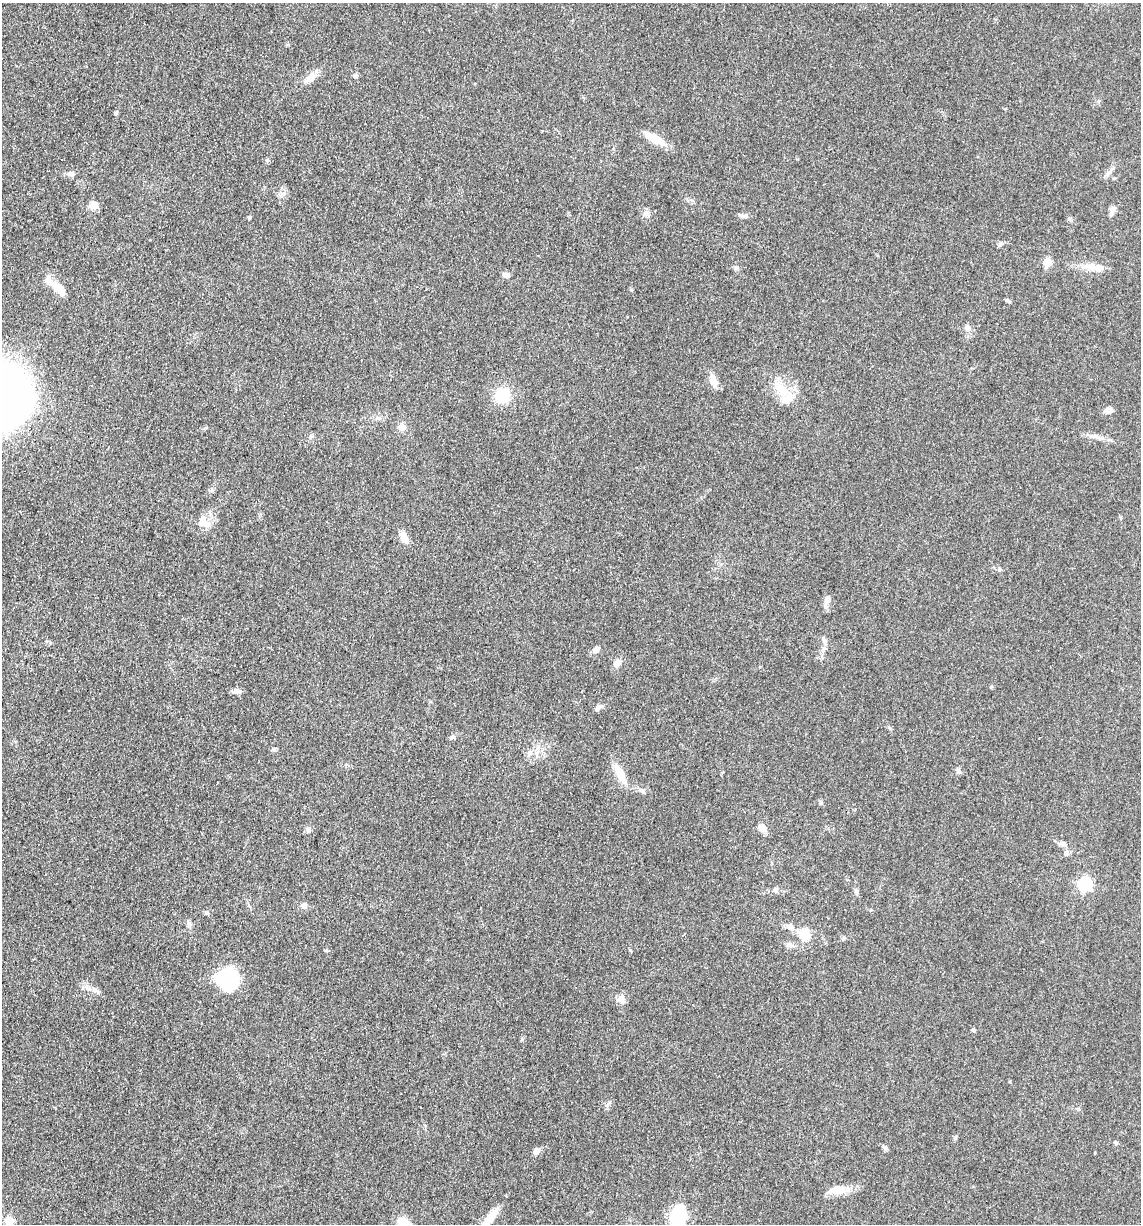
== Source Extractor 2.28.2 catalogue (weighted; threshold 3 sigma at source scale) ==
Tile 11 of 4 x 4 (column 3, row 3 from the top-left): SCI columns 2525-3663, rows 1243-2464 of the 4980 x 4922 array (HDU 1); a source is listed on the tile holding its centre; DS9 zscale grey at full resolution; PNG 1143 x 1226 px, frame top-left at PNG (2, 3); no overlay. Shown black and unused: <1% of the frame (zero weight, under 3 of 5 exposures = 4% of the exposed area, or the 3 px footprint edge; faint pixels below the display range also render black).
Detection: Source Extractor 2.28.2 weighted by HDU 2 'WHT'; one run over the whole footprint, this tile lists its part. Background 0.0564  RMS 0.0058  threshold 0.0261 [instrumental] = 3 sigma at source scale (4.5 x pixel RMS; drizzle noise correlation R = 1.50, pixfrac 1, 0.05/0.05 arcsec/px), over >= 5 px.
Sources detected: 70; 4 inside a brighter listed object's ellipse — not listed separately; the other 66 listed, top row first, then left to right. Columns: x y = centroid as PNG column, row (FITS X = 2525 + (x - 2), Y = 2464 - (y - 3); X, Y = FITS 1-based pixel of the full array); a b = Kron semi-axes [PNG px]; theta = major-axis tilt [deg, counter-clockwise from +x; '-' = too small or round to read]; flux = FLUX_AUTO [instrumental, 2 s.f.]
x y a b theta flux
355 76 6 5 - 1.5
311 77 17 9 46 5.4
655 139 26 9 -29 10
1108 173 13 5 52 2.2
71 174 10 7 -3 2.6
94 205 12 10 -73 3.4
1112 210 12 7 68 2.7
647 213 7 6 - 1.8
745 216 9 6 -18 1.9
249 218 4 4 - 0.75
1000 244 7 5 52 1.3
1047 263 5 5 - 18
1091 267 20 9 -8 6.5
736 268 5 5 - 1
506 275 9 6 -23 2.3
59 289 17 9 -50 8
1007 300 6 4 -37 0.98
967 328 8 7 - 2.4
713 381 16 8 -67 5.8
782 390 32 12 -50 13
502 395 16 15 - 17
1108 410 9 6 19 3.9
378 418 6 5 - 1.4
402 427 9 9 - 3.7
1092 436 9 4 -5 1.7
203 521 19 9 81 5.3
404 537 14 7 -65 5.6
999 569 5 5 - 1
827 600 13 8 62 3.2
824 640 9 5 -68 1.7
596 650 9 6 41 2.8
617 663 10 7 52 3.2
991 686 5 4 - 0.7
237 691 11 6 0 2.6
598 708 14 5 46 2
274 750 7 4 -1 0.95
958 771 8 6 -73 1.5
620 774 30 9 -63 9
643 791 7 5 -30 1.4
821 803 6 5 - 0.9
762 828 10 7 -47 4.2
308 830 8 6 -70 1.6
1062 844 8 6 9 1.9
1066 853 7 6 - 2.1
1084 884 6 6 - 84
776 890 8 6 76 1.5
856 891 7 5 -47 1.1
304 906 8 7 - 2.3
206 913 6 4 -22 0.92
790 927 11 7 -20 3.4
804 935 6 5 - 39
844 938 6 5 - 0.88
790 945 10 6 -16 2
227 979 21 21 - 42
95 990 10 6 -45 2.3
621 999 12 10 64 3.3
973 1030 5 4 - 0.96
955 1138 8 4 54 0.89
1116 1142 6 4 -49 0.87
885 1148 8 5 -30 1.2
537 1151 7 6 - 3
837 1190 26 10 11 8.9
678 1216 15 8 77 54
489 1220 34 8 50 11
9 1221 10 9 - 5.7
405 1224 13 8 -41 15
Isophote crosses this tile's border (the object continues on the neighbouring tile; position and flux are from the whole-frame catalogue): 4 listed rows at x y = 678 1216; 489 1220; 9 1221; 405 1224
Unlisted compact peaks at least as high as the median listed source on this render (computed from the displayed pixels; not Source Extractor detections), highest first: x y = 631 290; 116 113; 1069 219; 630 950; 522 1039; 267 160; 451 738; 325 950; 609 1102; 890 728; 1010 1082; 1121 517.